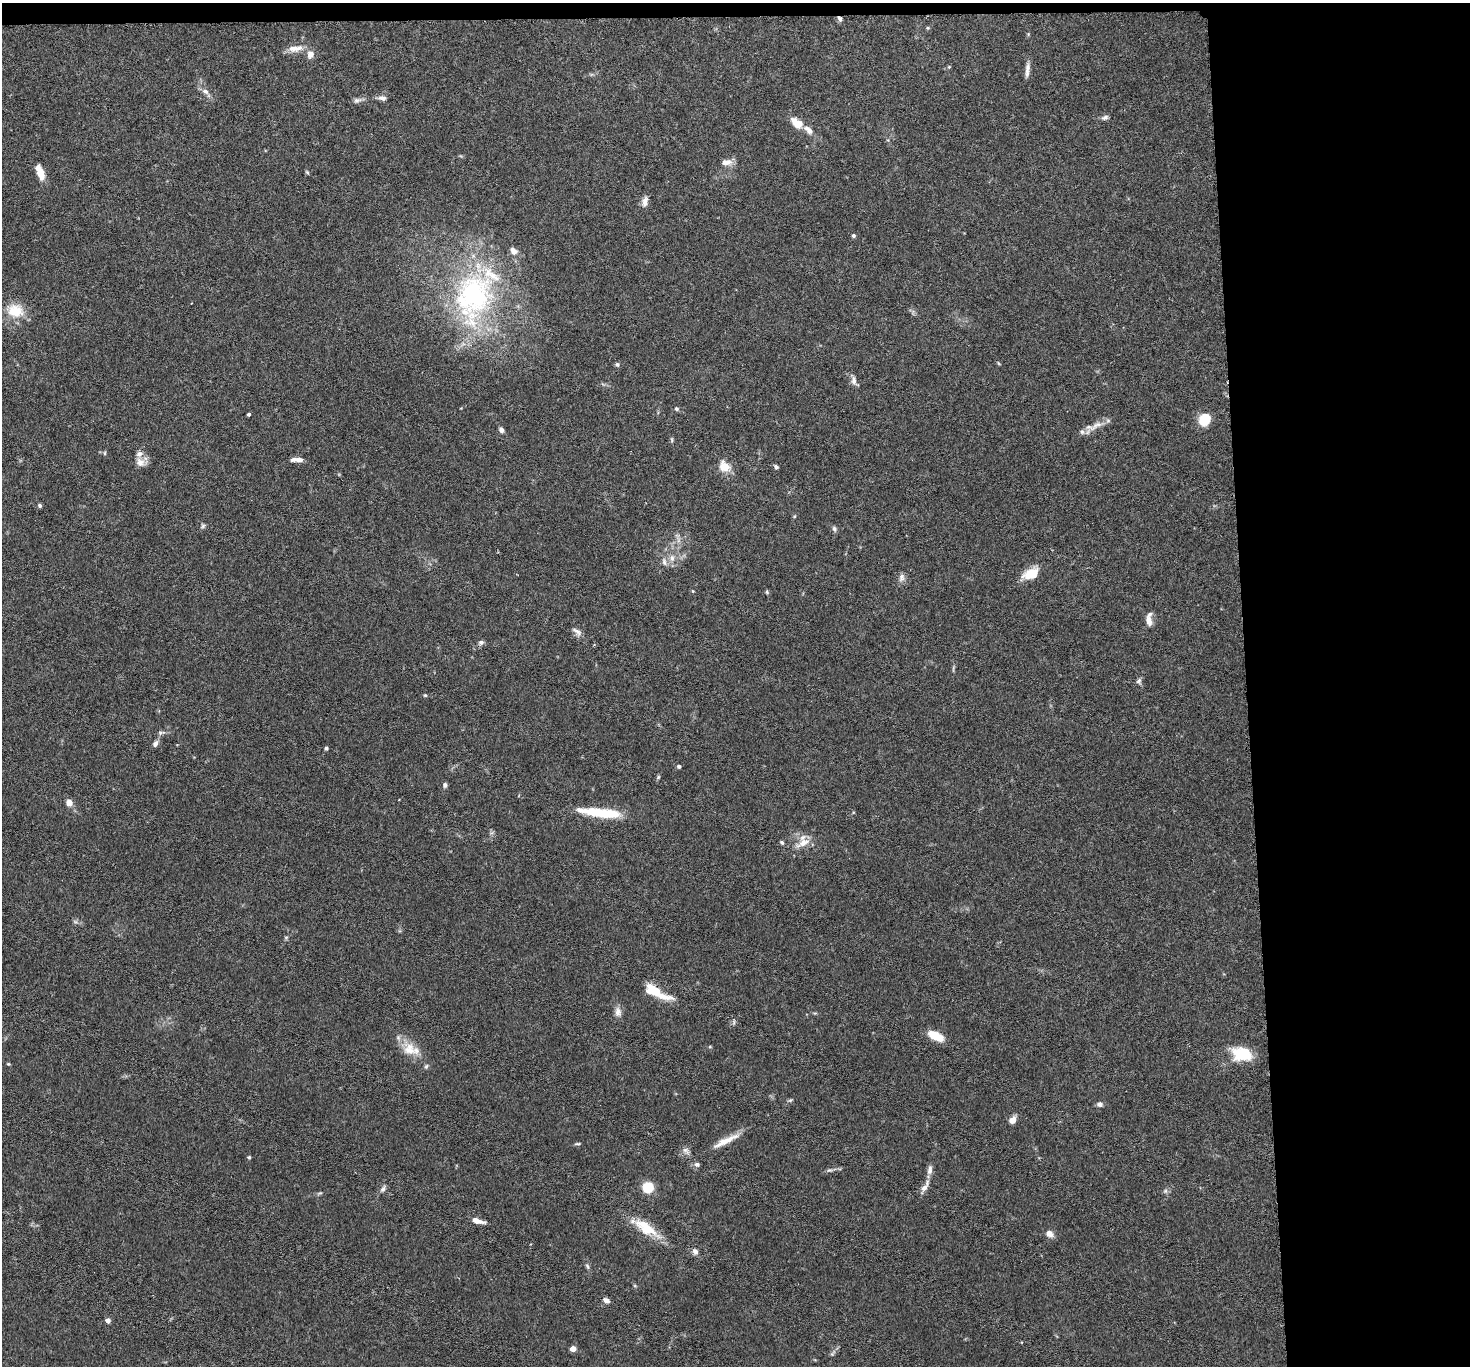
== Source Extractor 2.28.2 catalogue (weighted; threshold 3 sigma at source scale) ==
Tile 3 of 3 x 3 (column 3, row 1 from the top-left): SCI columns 2942-4409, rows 2893-4256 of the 4413 x 4384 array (HDU 1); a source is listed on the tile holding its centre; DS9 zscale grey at full resolution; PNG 1472 x 1368 px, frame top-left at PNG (2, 3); no overlay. Shown black and unused: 16% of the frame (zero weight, under 3 of 6 exposures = <1% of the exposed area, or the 3 px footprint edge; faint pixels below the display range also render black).
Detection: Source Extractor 2.28.2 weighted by HDU 2 'WHT'; one run over the whole footprint, this tile lists its part. Background 0.0435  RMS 0.0023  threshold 0.00929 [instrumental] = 3 sigma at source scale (4.09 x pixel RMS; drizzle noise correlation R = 1.36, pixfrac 0.8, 0.05/0.05 arcsec/px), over >= 5 px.
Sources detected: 97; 1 inside a brighter object's white glare — not listed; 10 inside a brighter listed object's ellipse — not listed separately; the other 86 listed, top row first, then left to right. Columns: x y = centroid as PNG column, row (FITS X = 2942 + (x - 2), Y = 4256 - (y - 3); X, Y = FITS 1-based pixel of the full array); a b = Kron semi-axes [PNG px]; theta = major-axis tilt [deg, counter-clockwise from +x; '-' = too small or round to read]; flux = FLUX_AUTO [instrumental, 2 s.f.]
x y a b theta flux
840 19 8 5 -59 0.6
295 48 22 8 8 2.1
310 54 10 8 82 1.3
949 67 4 3 - 0.19
1027 72 15 6 87 1
205 91 9 7 -31 0.92
382 98 10 6 -9 0.9
357 100 12 5 3 0.75
1105 117 9 5 22 0.6
797 123 16 9 -40 3.1
810 131 9 6 -76 0.8
726 162 15 8 6 1.5
307 172 6 4 -45 0.26
40 173 14 7 -76 2.9
645 201 12 6 79 1.3
853 236 4 4 - 0.44
473 297 75 50 77 45
15 311 22 18 -13 5.1
617 364 6 5 - 0.4
854 381 12 7 -90 0.91
677 409 6 5 - 0.39
249 414 3 3 - 0.39
1204 420 12 10 60 5.1
1097 425 21 8 30 2.2
501 430 7 5 -62 0.62
672 440 6 4 -72 0.29
104 453 6 4 90 0.26
299 460 11 6 -5 1
140 462 12 11 - 1.6
724 466 15 12 -42 2.9
776 467 5 4 - 0.43
40 506 5 4 - 0.39
203 526 7 5 46 0.4
834 529 8 5 -73 0.5
672 558 9 6 -90 1
664 562 12 7 -78 0.97
1029 574 20 11 45 3.3
901 577 11 8 79 0.91
693 591 4 4 - 0.2
767 592 5 4 - 0.28
1149 621 15 7 -80 1.5
577 631 16 6 -35 0.95
481 642 7 5 24 0.55
1139 681 9 6 56 0.54
425 695 5 4 - 0.24
161 733 12 5 8 0.6
155 743 9 6 57 0.8
326 748 5 4 - 0.34
679 766 4 4 - 0.42
658 777 6 5 - 0.29
445 785 6 5 - 0.58
69 802 7 6 - 1.7
600 812 49 9 -7 9.4
782 842 7 4 -45 0.34
803 843 21 9 29 2.4
286 937 6 4 1 0.28
653 990 17 10 -22 5
618 1012 13 8 -83 1.3
734 1022 8 4 82 0.37
936 1036 17 8 -27 4.6
409 1049 19 17 -27 3.9
1242 1054 19 13 -7 8.4
8 1064 5 4 - 0.23
426 1066 7 5 67 0.39
790 1100 7 4 36 0.32
1100 1104 7 6 - 0.65
1013 1120 8 6 55 1.6
725 1141 37 7 27 3.1
578 1144 7 3 0 0.29
686 1151 12 7 -43 0.87
249 1157 4 3 - 0.36
697 1164 7 5 -13 0.61
829 1170 9 4 8 0.48
930 1170 14 6 78 1.1
648 1188 8 7 - 7
924 1188 12 7 48 1.2
383 1189 11 5 58 0.69
1165 1191 6 5 - 0.47
477 1221 15 5 -17 1.7
645 1227 38 12 -34 6.2
1050 1234 9 7 -33 1.4
695 1251 8 6 -65 0.87
587 1266 8 5 -61 0.4
606 1300 7 5 -30 1
108 1321 6 5 - 0.77
573 1349 4 4 - 2.5
Overlapping masked pixels (flux is a lower limit): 1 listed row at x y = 840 19